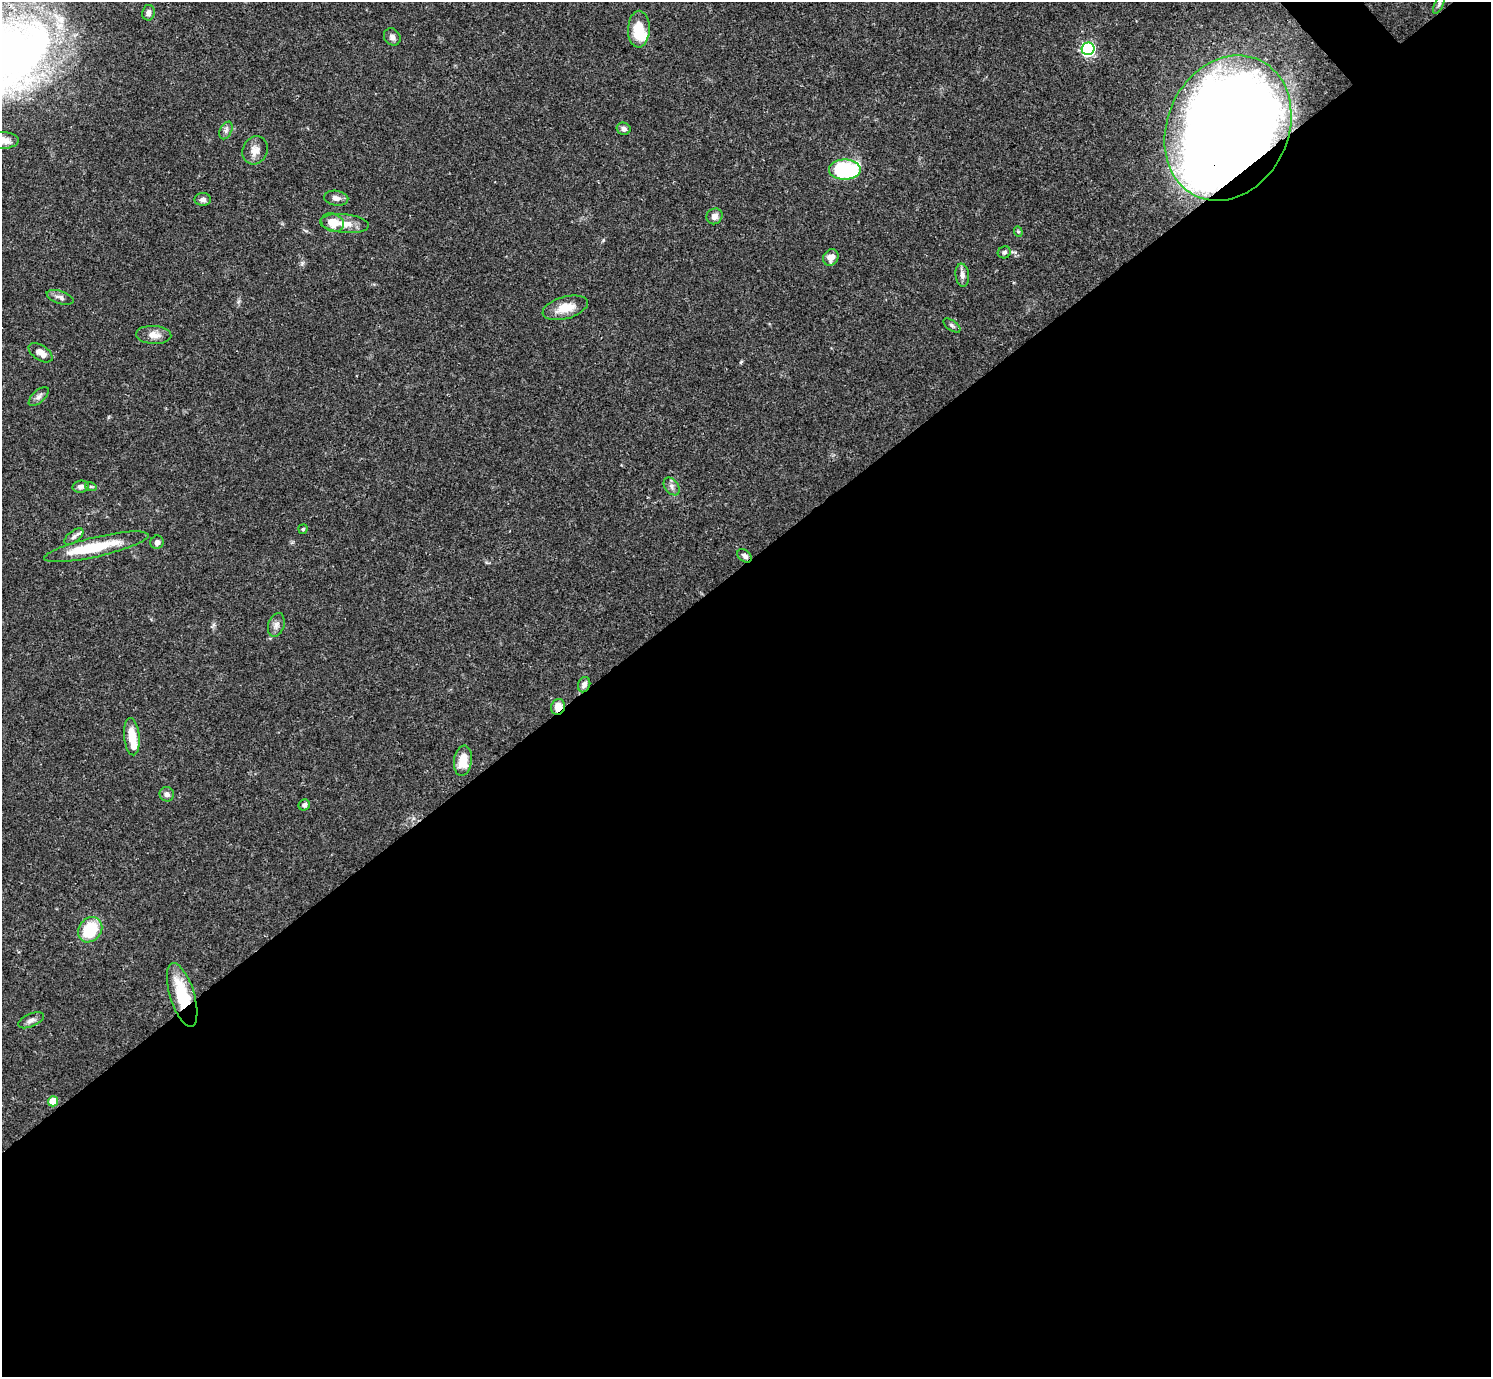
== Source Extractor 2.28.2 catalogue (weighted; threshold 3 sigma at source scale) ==
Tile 15 of 4 x 4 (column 3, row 4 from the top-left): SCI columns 2980-4468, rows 159-1533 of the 5961 x 5958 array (HDU 1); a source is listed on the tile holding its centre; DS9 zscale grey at full resolution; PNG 1493 x 1379 px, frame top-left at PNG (2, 2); each listed source drawn as its Kron ellipse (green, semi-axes under 4 px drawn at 4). Shown black and unused: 59% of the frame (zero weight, under 3 of 4 exposures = <1% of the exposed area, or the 3 px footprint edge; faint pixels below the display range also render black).
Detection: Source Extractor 2.28.2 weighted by HDU 2 'WHT'; one run over the whole footprint, this tile lists its part. Background 0.0408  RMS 0.0026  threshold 0.0118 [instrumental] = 3 sigma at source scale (4.5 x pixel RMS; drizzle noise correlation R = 1.50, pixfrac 1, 0.05/0.05 arcsec/px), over >= 5 px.
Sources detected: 48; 2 inside a brighter object's white glare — neither listed nor drawn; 1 inside a brighter listed object's ellipse — not listed separately; the other 45 listed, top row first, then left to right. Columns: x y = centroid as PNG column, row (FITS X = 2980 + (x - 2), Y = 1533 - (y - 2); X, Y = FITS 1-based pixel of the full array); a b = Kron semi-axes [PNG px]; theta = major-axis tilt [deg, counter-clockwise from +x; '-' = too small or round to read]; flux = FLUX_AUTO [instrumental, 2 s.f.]
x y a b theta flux
1439 4 11 4 67 0.64
148 13 8 6 82 1.1
639 29 18 11 87 6.9
392 37 9 7 -49 1.1
1088 49 6 6 - 52
1228 128 75 60 64 490
624 129 7 6 - 0.92
226 130 9 6 64 0.85
2 140 16 8 0 2.9
255 150 14 12 63 2.4
845 170 16 10 0 27
336 198 12 7 -9 1.3
203 199 8 6 0 0.96
714 216 8 7 - 1.4
333 223 11 9 -22 3.9
344 224 24 9 -5 3.8
1018 232 5 4 - 0.36
1004 252 7 6 - 0.61
831 257 8 7 - 1.8
962 275 11 7 -83 1.3
60 297 14 6 -18 1.2
565 308 23 11 15 4.6
952 325 10 5 -37 0.62
154 335 17 9 -4 2.3
40 353 13 7 -33 2.4
39 396 12 6 44 1
672 486 10 6 -53 1.1
81 487 8 6 10 1.1
91 487 6 4 -18 0.34
303 529 5 4 - 0.37
74 537 11 5 37 1
157 542 7 6 - 1
96 547 53 10 13 11
745 556 8 5 -37 0.91
276 625 12 8 72 1.3
584 685 8 6 68 1.2
558 707 8 6 70 3.4
132 737 19 7 -84 4.7
463 761 15 9 81 4.9
167 794 7 7 - 1
304 805 6 5 - 0.83
90 930 13 11 50 11
182 995 33 12 -73 13
31 1020 13 6 24 1.1
53 1101 5 5 - 5.9
Overlapping masked pixels (flux is a lower limit): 5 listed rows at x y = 1228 128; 745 556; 584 685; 558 707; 182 995
Isophote crosses this tile's border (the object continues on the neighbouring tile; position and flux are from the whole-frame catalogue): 1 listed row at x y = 2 140